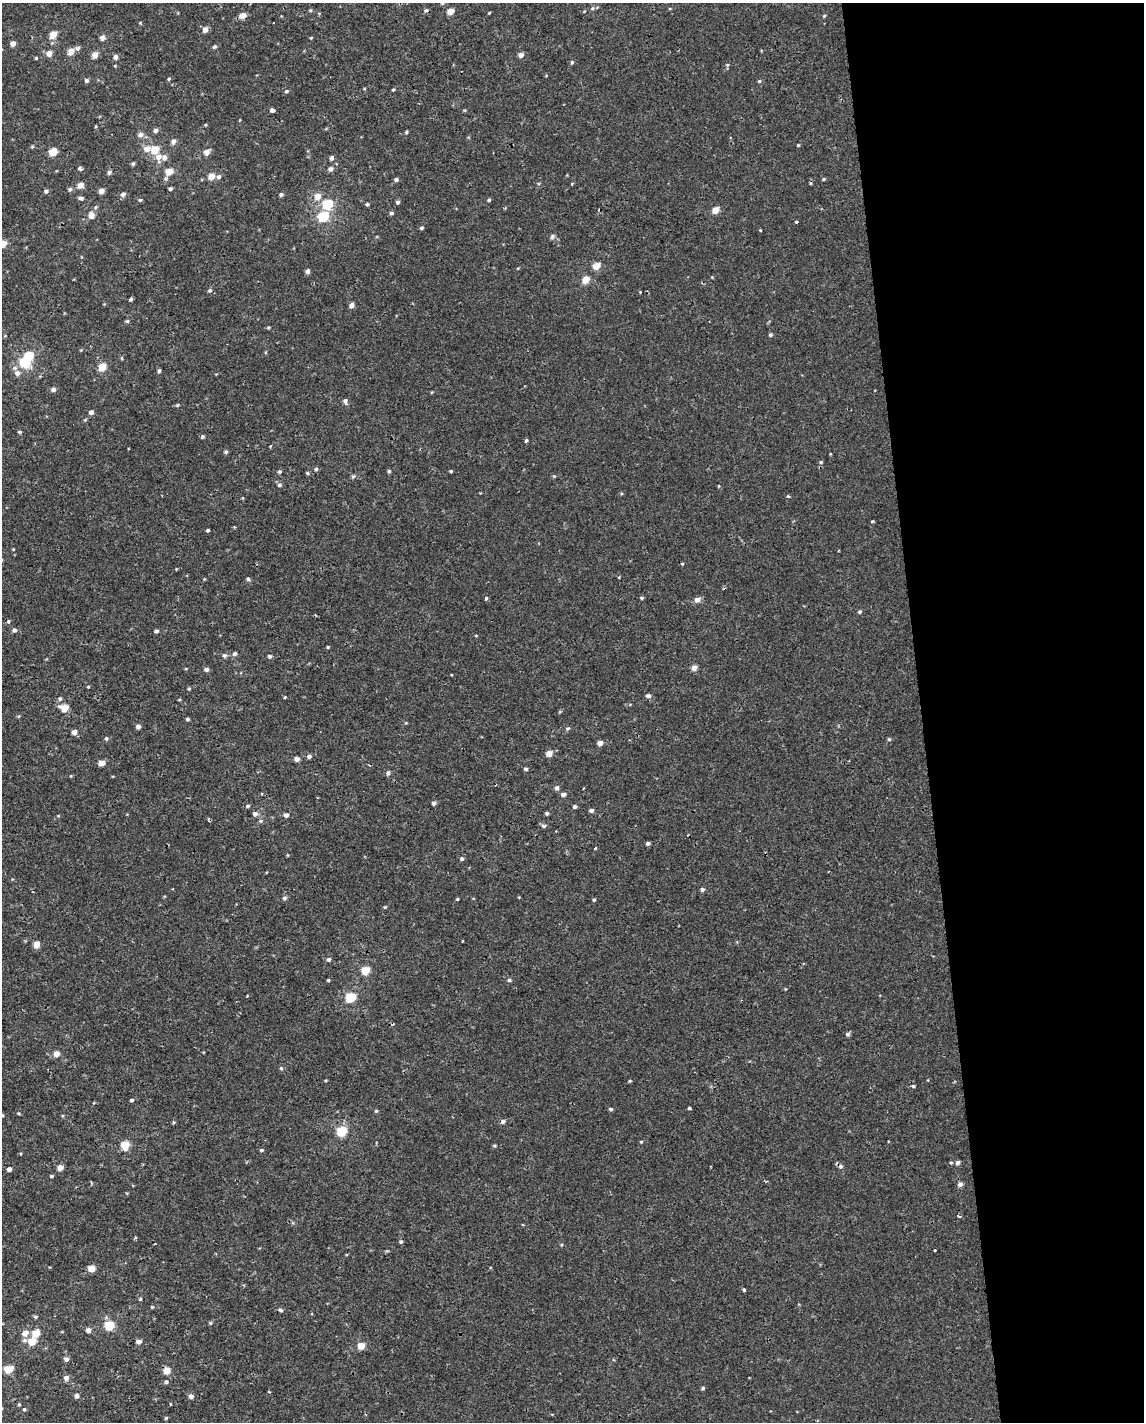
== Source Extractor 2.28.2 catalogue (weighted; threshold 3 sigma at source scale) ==
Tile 8 of 4 x 3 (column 4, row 2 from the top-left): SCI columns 3426-4567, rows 1428-2847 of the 4567 x 4316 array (HDU 1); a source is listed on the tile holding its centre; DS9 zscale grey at full resolution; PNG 1146 x 1424 px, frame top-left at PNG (2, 3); no overlay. Shown black and unused: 20% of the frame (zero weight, under 2 of 3 exposures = <1% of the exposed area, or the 3 px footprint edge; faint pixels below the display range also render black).
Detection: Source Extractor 2.28.2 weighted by HDU 2 'WHT'; one run over the whole footprint, this tile lists its part. Background -3.16e-05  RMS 0.0021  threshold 0.0096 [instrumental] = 3 sigma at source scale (4.5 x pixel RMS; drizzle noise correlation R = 1.50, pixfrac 1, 0.0396/0.0396 arcsec/px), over >= 5 px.
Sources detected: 256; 1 inside a brighter object's white glare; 5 cosmic-ray / hot-pixel residue — not listed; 2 inside a brighter listed object's ellipse — not listed separately; the other 248 listed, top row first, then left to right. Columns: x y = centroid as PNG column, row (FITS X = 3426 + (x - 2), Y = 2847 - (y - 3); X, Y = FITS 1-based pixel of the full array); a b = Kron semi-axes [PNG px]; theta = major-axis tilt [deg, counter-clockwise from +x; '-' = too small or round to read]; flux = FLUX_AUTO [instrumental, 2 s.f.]
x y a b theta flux
593 8 7 5 3 0.46
310 10 5 4 - 0.26
450 12 5 4 - 2.6
489 13 3 3 - 0.19
242 15 7 5 13 1.8
824 16 5 4 - 0.28
140 23 4 4 - 0.19
205 29 6 5 - 1.3
53 35 6 5 - 4
102 38 5 5 - 1.3
311 38 4 3 - 0.2
13 44 5 4 - 1.4
214 47 5 4 - 0.42
78 48 6 5 - 0.71
71 51 6 5 - 2.4
49 53 6 5 - 1.4
95 55 5 5 - 2.3
521 55 5 5 - 1.2
115 57 5 5 - 0.87
36 58 4 4 - 0.22
572 62 5 4 - 0.33
727 65 6 5 - 0.3
115 66 4 3 - 0.2
169 79 5 4 - 0.29
86 80 5 5 - 0.53
759 81 5 4 - 0.33
364 89 4 3 - 0.19
393 90 5 4 - 0.28
286 91 5 5 - 0.42
272 110 4 3 - 2.9
464 110 5 4 - 0.23
240 120 5 3 - 0.17
205 125 4 3 - 0.19
96 126 5 3 - 0.2
155 130 5 5 - 0.68
406 132 5 4 - 0.29
140 134 6 6 - 1.1
173 141 7 6 - 0.85
798 145 4 4 - 0.24
32 146 5 4 - 0.28
147 149 7 6 - 1.6
154 150 6 5 - 5.3
53 152 6 5 - 4.3
207 152 7 5 45 1.6
158 157 11 8 -87 1.9
331 158 5 5 - 0.75
133 163 4 4 - 0.34
80 169 5 3 - 0.78
331 169 6 5 - 0.85
109 172 6 5 - 0.52
169 172 5 5 - 3.6
211 176 6 5 - 2.4
218 177 6 6 - 0.65
166 178 7 6 - 0.5
396 179 5 4 - 0.56
824 179 4 3 - 0.35
572 184 4 4 - 0.2
80 185 6 5 - 1.7
70 189 5 5 - 0.51
170 189 4 3 - 0.48
46 191 5 5 - 0.55
101 191 5 4 - 1.6
123 194 6 5 - 0.78
281 195 5 4 - 0.5
317 196 7 6 - 2.2
81 198 7 4 -11 0.57
140 200 5 4 - 0.31
489 200 5 3 - 0.34
398 202 5 4 - 0.54
327 204 6 5 - 12
367 204 5 4 - 0.38
505 208 4 3 - 0.19
715 210 5 4 - 3.5
391 213 5 4 - 0.48
91 215 8 7 - 1.6
323 216 6 6 - 12
421 228 4 4 - 0.4
760 230 3 2 - 0.21
552 237 7 5 63 0.56
3 244 6 5 - 3.1
596 266 5 5 - 3.7
307 271 5 4 - 0.85
712 277 4 4 - 0.17
585 280 6 5 - 3.7
210 290 6 5 - 0.46
640 292 3 3 - 0.24
131 299 4 3 - 0.39
351 305 5 5 - 1.1
127 321 5 4 - 0.33
268 327 4 4 - 0.26
771 335 5 5 - 0.38
81 350 4 3 - 0.19
122 358 5 3 - 0.22
25 362 7 6 - 11
102 367 6 5 - 4.6
159 371 5 4 - 0.4
17 373 7 6 - 1.1
53 389 6 5 - 0.76
432 392 5 3 - 0.17
345 401 7 5 -73 0.67
177 405 5 4 - 0.26
91 412 5 5 - 0.84
85 420 5 4 - 0.25
20 432 5 4 - 0.33
202 437 4 4 - 0.42
526 440 3 3 - 0.5
270 446 4 3 - 0.25
226 452 5 5 - 0.4
821 462 5 4 - 0.31
316 469 5 4 - 0.42
280 471 5 5 - 0.35
389 471 4 4 - 0.37
451 471 4 3 - 0.25
307 473 5 4 - 0.32
353 476 7 5 42 0.4
554 476 5 4 - 0.23
279 485 6 6 - 0.51
480 493 3 2 - 0.15
788 496 4 3 - 0.4
872 521 4 3 - 0.27
234 527 4 3 - 0.16
208 530 3 3 - 0.74
13 549 4 3 - 0.18
682 564 4 3 - 0.22
176 569 4 3 - 0.16
619 577 4 3 - 0.16
248 579 5 5 - 0.42
486 598 4 4 - 0.52
642 598 4 4 - 0.34
697 600 6 5 - 1.4
860 612 5 4 - 0.41
8 621 5 5 - 0.36
14 630 6 5 - 0.6
156 631 4 4 - 0.46
476 635 4 3 - 0.18
328 647 3 3 - 0.22
235 654 6 5 - 0.53
224 655 6 6 - 0.59
270 656 5 5 - 0.45
694 668 5 5 - 1.6
206 669 6 5 - 0.67
88 687 4 3 - 0.22
189 689 5 4 - 0.28
648 696 6 5 - 0.71
285 697 4 3 - 0.21
60 699 6 6 - 0.51
179 700 4 3 - 0.18
64 708 8 6 -14 3.2
18 716 5 3 - 0.22
187 719 5 4 - 0.38
406 723 5 4 - 0.21
138 726 5 5 - 0.88
567 728 5 5 - 0.4
74 732 5 5 - 1.3
106 738 6 5 - 0.39
889 739 5 5 - 0.33
600 743 6 5 - 1.2
549 754 5 5 - 2.3
309 756 6 5 - 0.6
297 759 5 5 - 0.93
102 763 5 5 - 2.3
526 769 5 4 - 0.42
388 773 6 5 - 0.56
557 788 6 6 - 0.71
563 795 5 5 - 0.99
434 803 4 4 - 0.66
247 806 6 4 17 0.36
574 807 4 4 - 0.51
591 810 5 4 - 0.71
547 813 4 4 - 0.38
255 814 6 6 - 0.78
286 815 5 5 - 0.8
58 816 5 3 - 0.19
261 821 6 5 - 0.41
544 826 6 5 - 0.61
648 843 4 3 - 0.54
595 848 3 3 - 0.31
287 855 5 3 - 0.18
462 859 5 5 - 0.45
702 890 5 4 - 0.56
285 898 6 5 - 0.53
457 899 4 3 - 0.23
594 900 4 4 - 0.29
385 907 5 4 - 0.26
36 944 5 5 - 2.4
329 959 5 5 - 0.54
365 970 5 5 - 7
328 980 3 3 - 0.27
509 980 5 4 - 0.41
350 997 6 5 - 12
847 1034 5 4 - 0.59
56 1054 5 5 - 2
281 1068 5 5 - 0.37
325 1080 5 3 - 0.21
630 1081 4 4 - 0.22
913 1086 5 4 - 0.33
132 1100 4 4 - 0.44
689 1108 3 3 - 0.47
611 1109 5 4 - 0.38
376 1111 5 4 - 0.29
19 1113 5 4 - 0.26
2 1115 5 5 - 0.32
503 1121 6 5 - 0.63
173 1122 5 3 - 0.24
341 1131 6 5 - 12
641 1142 4 4 - 0.26
125 1145 6 5 - 5.3
494 1146 5 4 - 0.26
261 1150 5 4 - 0.36
951 1163 5 5 - 0.32
958 1163 5 5 - 0.67
60 1168 5 5 - 1.9
9 1169 4 4 - 1.1
51 1176 4 3 - 0.31
960 1184 6 5 - 0.82
959 1216 4 2 - 0.68
523 1225 5 3 - 0.18
136 1237 4 3 - 0.29
401 1242 5 5 - 0.43
561 1245 5 3 - 0.2
935 1250 3 2 - 0.39
91 1268 5 5 - 3.4
490 1268 4 3 - 0.18
744 1290 4 3 - 0.38
140 1299 4 3 - 0.31
152 1307 4 4 - 0.25
280 1310 7 5 -29 0.46
35 1317 5 4 - 0.33
210 1323 5 4 - 0.28
109 1326 6 5 - 9.3
88 1330 6 5 - 0.91
25 1333 6 6 - 1.8
36 1333 6 5 - 4.5
32 1341 7 5 -6 5.1
138 1342 6 5 - 1
361 1346 5 5 - 3.8
66 1359 5 4 - 0.94
8 1369 6 5 - 5.9
167 1371 5 5 - 3.6
66 1378 6 6 - 0.99
166 1382 5 5 - 0.45
703 1388 4 4 - 0.48
77 1396 5 5 - 0.76
191 1396 5 5 - 0.95
19 1404 5 4 - 0.31
171 1404 3 3 - 0.69
24 1409 5 5 - 0.33
166 1418 5 4 - 0.27
Overlapping masked pixels (flux is a lower limit): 1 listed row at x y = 167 1371
Isophote crosses this tile's border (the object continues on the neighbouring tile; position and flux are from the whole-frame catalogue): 2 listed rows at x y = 3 244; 2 1115